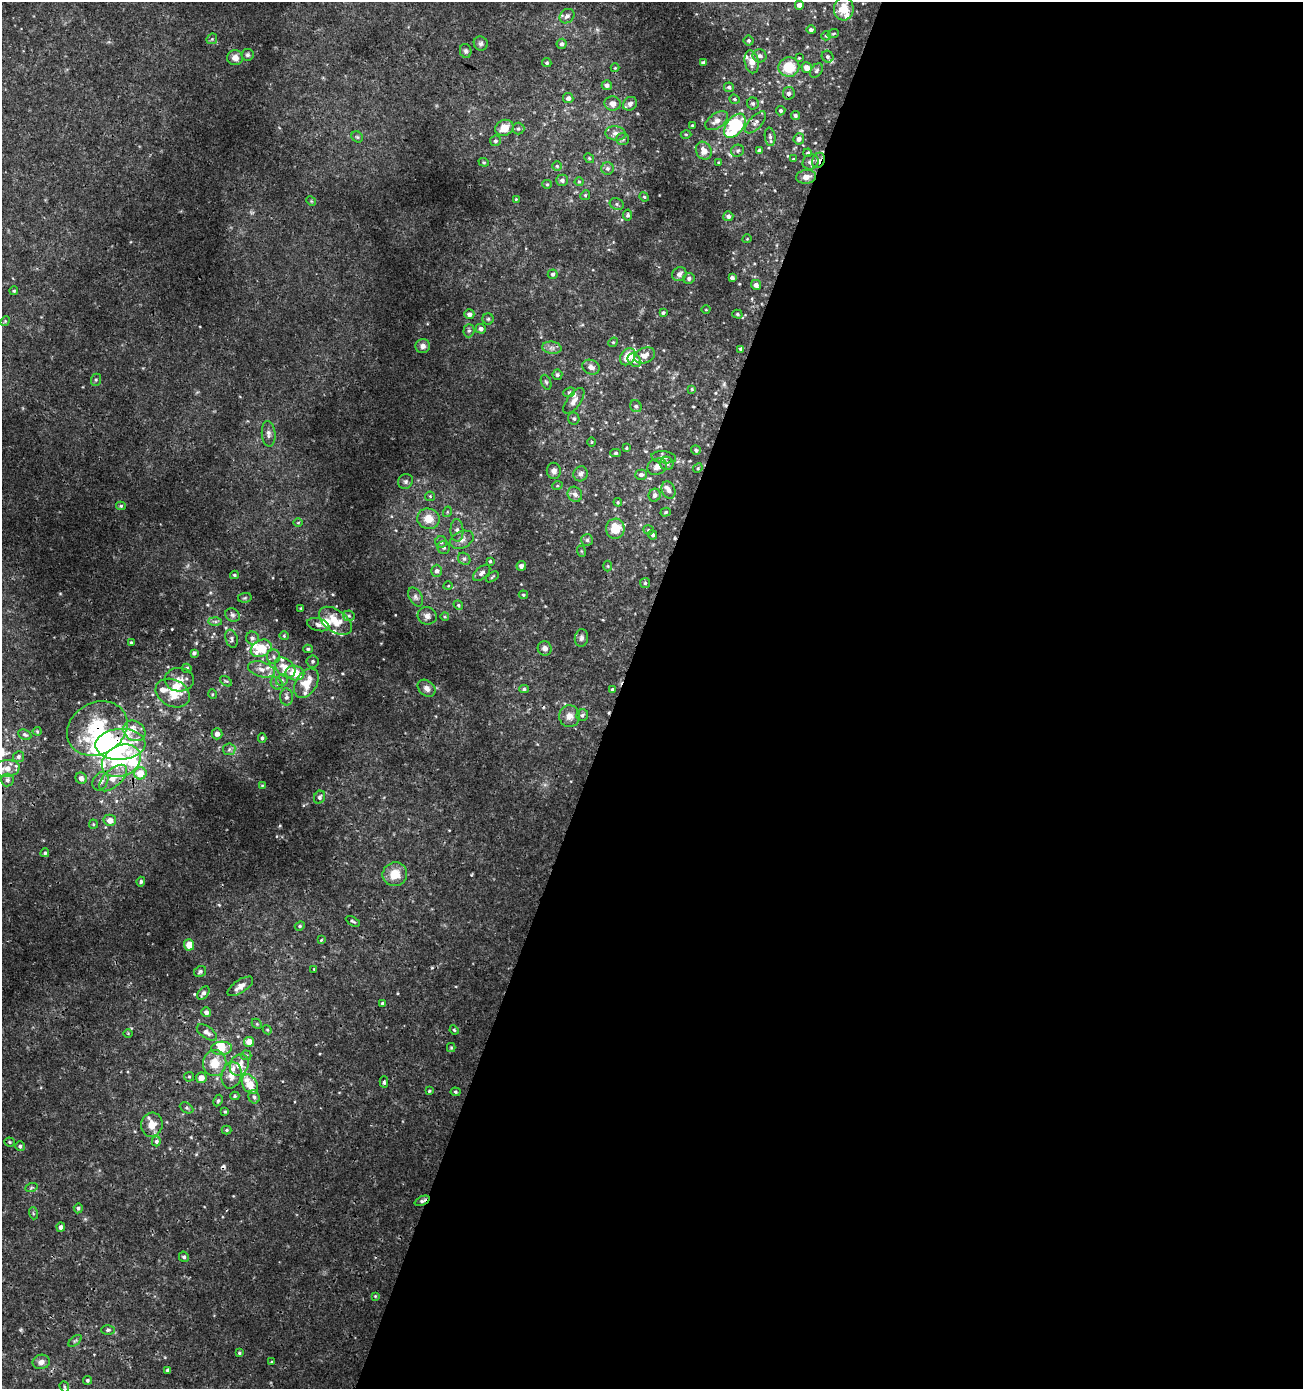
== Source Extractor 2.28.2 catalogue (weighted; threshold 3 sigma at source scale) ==
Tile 12 of 4 x 4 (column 4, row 3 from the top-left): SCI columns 4180-5480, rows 1389-2775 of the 5691 x 5560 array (HDU 1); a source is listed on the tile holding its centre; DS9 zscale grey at full resolution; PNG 1305 x 1391 px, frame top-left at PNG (2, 2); each listed source drawn as its Kron ellipse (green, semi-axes under 4 px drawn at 4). Shown black and unused: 53% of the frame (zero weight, under 3 of 4 exposures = <1% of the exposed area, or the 3 px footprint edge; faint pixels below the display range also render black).
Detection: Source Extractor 2.28.2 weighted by HDU 2 'WHT'; one run over the whole footprint, this tile lists its part. Background 0.00201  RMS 0.001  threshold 0.00451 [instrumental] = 3 sigma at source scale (4.5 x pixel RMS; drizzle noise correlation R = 1.50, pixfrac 1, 0.0396/0.0396 arcsec/px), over >= 5 px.
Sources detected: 293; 5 inside a brighter object's white glare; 5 cosmic-ray / hot-pixel residue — neither listed nor drawn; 24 inside a brighter listed object's ellipse — not listed separately; the other 259 listed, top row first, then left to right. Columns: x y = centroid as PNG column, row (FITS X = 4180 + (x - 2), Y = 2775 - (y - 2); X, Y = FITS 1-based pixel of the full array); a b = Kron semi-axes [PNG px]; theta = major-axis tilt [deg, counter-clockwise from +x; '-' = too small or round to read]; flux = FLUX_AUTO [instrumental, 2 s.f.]
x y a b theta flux
799 5 4 4 - 0.55
844 9 12 10 89 1.6
567 16 8 6 42 0.39
811 30 5 4 - 0.25
833 34 6 3 19 0.13
826 36 5 4 - 0.13
212 39 6 4 46 0.13
749 40 5 5 - 0.18
481 43 7 6 - 0.27
562 44 5 5 - 0.3
466 51 7 5 -79 0.22
247 55 6 6 - 0.2
760 56 7 6 - 0.27
828 57 6 5 - 0.25
235 58 8 7 - 0.65
799 58 3 3 - 0.084
703 62 4 3 - 0.18
752 62 11 7 -80 0.9
547 63 5 4 - 0.17
789 67 10 10 - 2.6
615 68 4 4 - 0.1
807 68 5 5 - 0.8
816 71 8 5 52 0.21
607 85 5 5 - 0.39
729 87 5 4 - 0.25
789 93 6 6 - 0.29
568 98 5 5 - 0.43
735 99 5 4 - 0.15
613 103 8 7 - 0.55
753 103 6 6 - 0.25
630 104 7 6 - 0.36
781 111 5 4 - 0.22
795 115 4 4 - 0.22
717 121 13 7 33 0.71
756 122 14 6 47 0.53
692 125 3 3 - 0.13
735 126 14 8 53 9.2
504 128 9 7 24 1.3
518 128 6 6 - 0.22
616 133 10 7 -6 0.48
686 134 5 3 - 0.096
357 137 6 5 - 0.17
770 137 9 5 -84 0.28
623 139 6 5 - 0.19
799 139 5 5 - 0.4
495 141 5 5 - 0.23
760 150 4 4 - 0.38
704 151 9 7 -63 0.82
738 151 6 6 - 0.24
808 153 4 4 - 0.18
589 158 5 4 - 0.12
793 159 4 3 - 0.077
818 160 8 6 65 0.39
484 162 5 4 - 0.13
811 162 8 7 - 0.44
719 163 4 3 - 0.11
557 166 4 4 - 0.14
607 169 6 6 - 0.28
806 177 10 7 6 0.74
562 180 6 5 - 0.32
579 182 4 4 - 0.12
547 184 5 4 - 0.13
585 195 5 4 - 0.14
644 197 5 4 - 0.13
516 199 3 3 - 0.088
311 201 5 4 - 0.12
617 204 7 5 -23 0.22
628 215 5 4 - 0.21
728 216 5 5 - 0.34
747 239 4 3 - 0.08
553 274 5 5 - 0.23
679 274 7 6 - 0.48
689 278 6 5 - 0.26
732 278 4 3 - 0.27
756 285 5 4 - 0.45
14 291 4 4 - 0.13
706 310 4 3 - 0.075
663 313 4 4 - 0.18
469 314 5 5 - 0.4
737 314 5 4 - 0.14
488 319 5 5 - 0.16
5 321 5 4 - 0.12
481 329 5 5 - 0.36
469 331 7 5 87 0.22
613 342 5 4 - 0.14
423 346 7 7 - 0.43
552 348 10 6 -8 0.41
741 349 4 3 - 0.23
645 355 11 7 22 0.77
628 357 9 7 56 2.1
634 360 7 6 - 0.69
591 367 9 7 -26 0.61
557 375 5 5 - 0.22
96 380 6 5 - 0.18
546 382 8 5 -69 0.19
692 389 3 3 - 0.094
569 392 6 4 22 0.17
574 401 15 7 54 0.58
636 406 6 5 - 0.23
574 418 6 5 - 0.19
269 434 13 7 -85 0.42
592 442 5 3 - 0.081
626 448 3 3 - 0.1
696 450 5 4 - 0.2
616 453 5 4 - 0.16
664 457 12 6 -6 0.4
667 463 7 6 - 0.31
657 467 10 8 19 0.58
698 468 5 4 - 0.12
554 471 8 7 - 0.44
580 474 7 7 - 0.39
641 475 6 5 - 0.32
406 481 8 7 - 0.29
557 486 5 3 - 0.11
669 490 9 6 -69 0.37
575 494 8 7 - 0.44
655 495 6 6 - 0.35
430 496 5 4 - 0.13
618 502 4 4 - 0.11
121 506 5 4 - 0.16
447 512 5 3 - 0.11
666 512 5 4 - 0.15
428 519 11 10 - 1.6
298 523 5 3 - 0.097
615 529 10 9 - 2
457 530 11 6 -89 0.43
648 530 5 4 - 0.16
653 535 5 4 - 0.21
462 540 12 8 24 0.6
587 540 6 6 - 0.24
441 542 6 6 - 0.23
444 547 6 6 - 0.28
581 551 6 3 -71 0.12
464 559 6 5 - 0.22
490 561 3 3 - 0.14
521 566 5 4 - 0.36
608 566 5 3 - 0.12
437 571 6 5 - 0.33
482 573 10 6 43 0.36
234 575 4 3 - 0.17
492 577 7 3 36 0.12
645 583 5 5 - 0.16
448 586 4 3 - 0.087
523 595 5 4 - 0.13
416 597 10 6 -61 0.34
245 598 7 5 8 0.16
458 605 5 4 - 0.14
301 608 3 3 - 0.085
233 615 8 6 -32 0.29
349 616 6 5 - 0.21
427 616 9 8 - 0.51
445 617 4 3 - 0.091
335 621 19 11 -36 2
215 622 7 4 -1 0.21
318 625 11 6 -15 0.37
284 636 4 4 - 0.11
252 638 6 6 - 0.28
581 638 9 6 82 0.35
232 639 9 6 -75 0.31
131 642 3 3 - 0.13
261 648 11 8 29 2.8
545 648 7 7 - 0.43
308 649 5 4 - 0.18
194 653 4 4 - 0.26
273 657 7 6 - 0.3
313 661 6 6 - 0.2
285 667 11 8 -42 1.3
187 668 5 4 - 0.2
261 669 14 7 -16 0.73
295 673 9 7 -11 2.2
179 680 14 12 -4 0.83
282 680 6 5 - 0.22
226 681 7 3 -35 0.13
277 683 7 5 -53 0.24
306 683 16 10 57 1.7
427 688 10 7 -42 0.49
524 689 4 4 - 0.17
613 689 4 3 - 0.17
173 693 18 13 -27 2
212 694 5 3 - 0.083
286 697 8 6 -86 0.37
582 715 6 5 - 0.23
569 716 11 10 - 0.76
97 729 31 26 30 6.8
37 731 4 4 - 0.12
134 731 12 9 -37 1
217 734 5 5 - 0.52
25 735 7 5 -27 0.22
262 738 4 4 - 0.18
120 744 25 15 3 10
229 749 6 6 - 0.23
18 757 5 5 - 0.25
121 761 20 15 26 5.7
7 768 13 8 6 0.98
140 773 6 6 - 1.8
81 778 6 5 - 0.53
113 778 17 8 43 1.3
7 780 6 6 - 0.3
100 781 10 7 58 0.53
262 785 3 3 - 0.086
320 797 6 5 - 0.25
110 820 6 5 - 0.83
93 824 4 4 - 0.12
45 853 4 4 - 0.19
395 874 12 12 - 1.8
141 882 5 4 - 0.19
353 921 8 4 -30 0.18
300 926 5 4 - 0.14
321 940 4 3 - 0.087
189 945 5 5 - 1.3
314 969 4 4 - 0.087
200 972 6 5 - 0.22
240 986 15 6 34 0.7
203 993 7 5 51 0.33
382 1003 4 4 - 0.19
206 1012 5 4 - 0.39
257 1024 6 4 -46 0.13
267 1030 4 4 - 0.11
454 1030 5 4 - 0.11
207 1032 11 6 -34 0.43
128 1033 5 3 - 0.082
249 1042 5 5 - 1.1
222 1048 10 6 3 1.2
451 1048 4 4 - 0.1
246 1055 5 5 - 0.17
215 1063 13 11 82 2
239 1065 11 9 59 1.1
231 1075 13 10 76 0.95
189 1077 5 5 - 0.14
201 1078 5 5 - 0.82
384 1082 5 3 - 0.23
250 1084 10 7 -60 2.3
429 1091 4 4 - 0.11
455 1092 5 4 - 0.15
235 1096 4 4 - 0.14
254 1097 7 5 -72 0.26
218 1101 6 4 62 0.17
186 1108 7 5 -27 0.18
225 1112 4 4 - 0.13
152 1125 12 10 81 1.3
227 1130 5 4 - 0.13
156 1141 5 4 - 0.38
10 1142 5 4 - 0.14
20 1146 5 5 - 0.19
31 1188 6 4 20 0.15
422 1201 8 4 23 0.27
78 1208 5 4 - 0.21
33 1213 6 4 -73 0.12
61 1227 4 4 - 0.37
184 1257 5 4 - 0.21
375 1296 4 3 - 0.095
108 1330 7 5 1 0.18
75 1341 8 4 36 0.16
239 1353 3 3 - 0.13
41 1362 9 7 9 0.59
272 1362 4 3 - 0.1
168 1370 4 3 - 0.25
87 1380 4 4 - 0.18
64 1387 6 4 -71 0.14
Overlapping masked pixels (flux is a lower limit): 4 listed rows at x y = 818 160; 97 729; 120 744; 422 1201